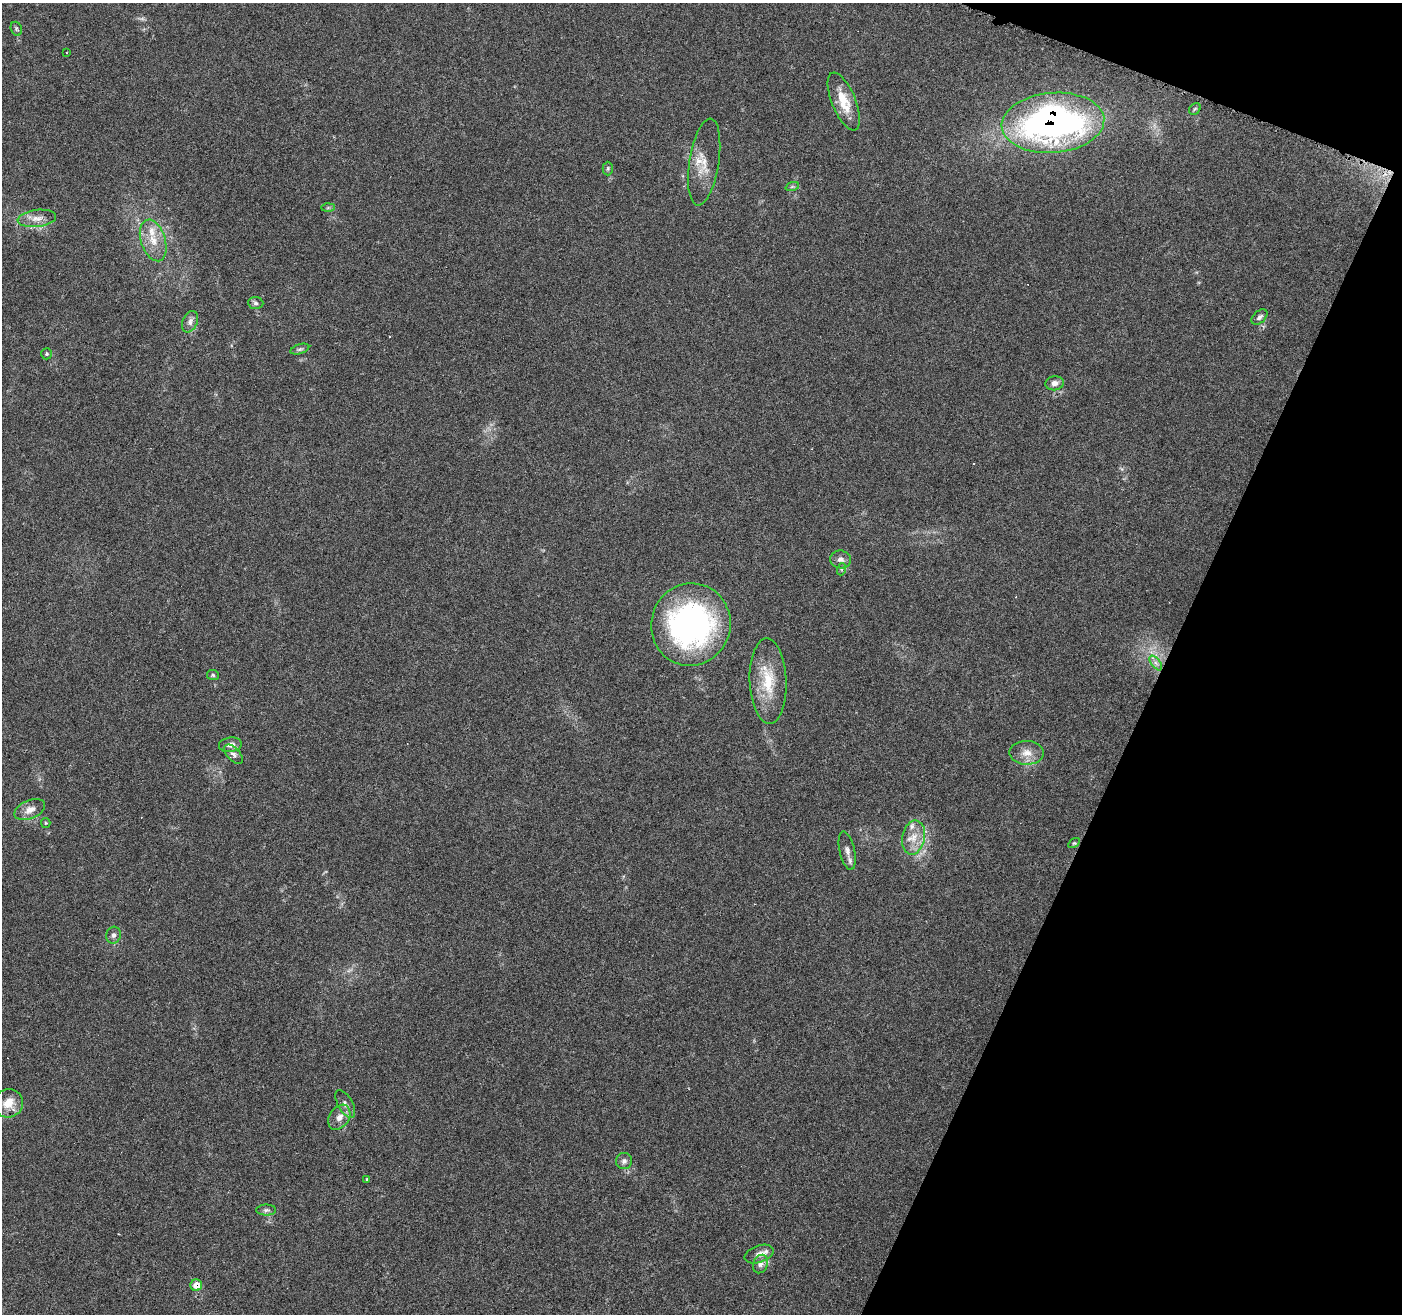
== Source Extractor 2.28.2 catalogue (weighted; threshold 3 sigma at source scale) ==
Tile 8 of 4 x 4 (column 4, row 2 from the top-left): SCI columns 4199-5598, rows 2840-4151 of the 5607 x 5733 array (HDU 1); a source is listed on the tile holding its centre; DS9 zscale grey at full resolution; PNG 1404 x 1316 px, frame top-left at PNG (2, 3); each listed source drawn as its Kron ellipse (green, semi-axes under 4 px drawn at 4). Shown black and unused: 19% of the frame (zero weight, under 4 of 7 exposures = <1% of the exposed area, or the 3 px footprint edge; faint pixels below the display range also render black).
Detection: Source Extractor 2.28.2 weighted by HDU 2 'WHT'; one run over the whole footprint, this tile lists its part. Background 0.0591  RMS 0.0033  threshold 0.0133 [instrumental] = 3 sigma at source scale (4.09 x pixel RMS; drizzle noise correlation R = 1.36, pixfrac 0.8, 0.0396/0.0396 arcsec/px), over >= 5 px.
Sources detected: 48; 1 too faint to see at this stretch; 4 cosmic-ray / hot-pixel residue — neither listed nor drawn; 2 inside a brighter listed object's ellipse — not listed separately; the other 41 listed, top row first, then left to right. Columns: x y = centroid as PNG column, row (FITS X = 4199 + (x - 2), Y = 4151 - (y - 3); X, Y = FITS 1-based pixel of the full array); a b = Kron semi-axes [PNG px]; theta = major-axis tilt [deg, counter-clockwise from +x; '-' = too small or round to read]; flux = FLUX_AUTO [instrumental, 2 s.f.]
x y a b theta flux
16 29 7 5 -67 0.55
66 53 3 2 - 0.37
844 101 31 12 -68 7
1195 109 6 5 - 0.55
1053 123 51 30 5 130
704 162 44 15 81 6.7
608 168 7 5 89 0.5
792 187 7 4 19 0.49
328 208 7 4 1 0.54
37 218 19 8 7 2.9
153 240 21 12 -72 5.3
256 303 7 6 - 0.78
1259 317 9 6 43 0.91
190 322 11 7 67 1.5
300 349 10 5 18 0.69
47 354 6 5 - 0.42
1055 383 9 7 7 1.7
841 559 10 9 - 1.5
842 569 6 4 71 0.48
691 625 41 39 72 88
1156 663 8 4 -53 0.94
213 675 6 5 - 0.44
768 681 43 18 -88 12
230 745 11 7 7 1.7
1026 753 17 12 -2 3.5
233 754 12 6 -47 1.3
30 810 16 9 23 2.9
46 823 5 4 - 0.32
914 837 17 11 79 4.5
1074 843 6 4 31 0.41
847 851 19 7 -77 1.9
113 935 8 7 - 1
8 1103 15 14 - 5.2
345 1104 15 7 -61 1.5
339 1117 13 9 56 2.6
624 1161 8 8 - 1.1
367 1179 4 2 - 0.24
266 1210 10 5 1 0.81
759 1254 15 8 18 2.4
760 1264 9 7 66 1.4
196 1285 6 5 - 3.9
Overlapping masked pixels (flux is a lower limit): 2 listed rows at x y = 1053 123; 196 1285